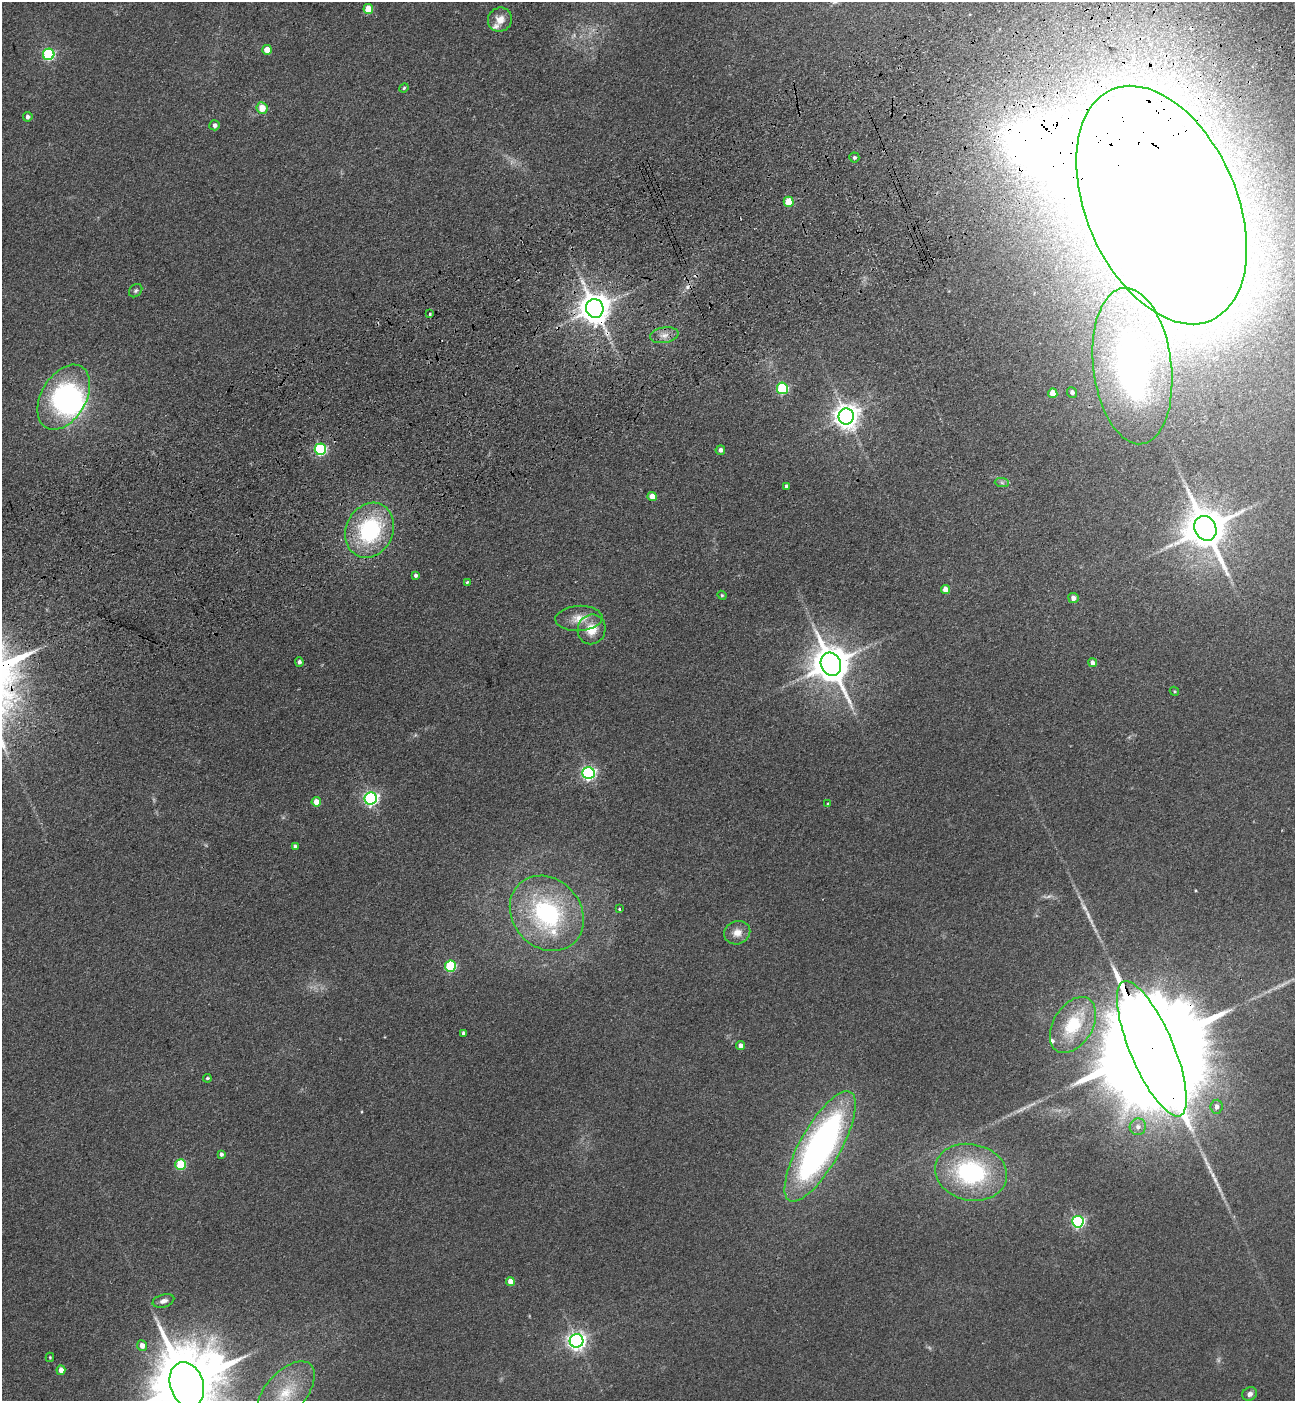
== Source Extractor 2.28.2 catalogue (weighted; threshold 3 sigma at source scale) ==
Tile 10 of 4 x 4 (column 2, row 3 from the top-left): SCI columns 1639-2931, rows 1512-2910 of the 5732 x 5819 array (HDU 1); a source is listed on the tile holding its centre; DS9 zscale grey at full resolution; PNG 1297 x 1403 px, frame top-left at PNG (2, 2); each listed source drawn as its Kron ellipse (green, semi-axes under 4 px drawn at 4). Shown black and unused: <1% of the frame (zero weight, under 3 of 4 exposures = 6% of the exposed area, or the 3 px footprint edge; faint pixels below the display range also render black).
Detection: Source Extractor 2.28.2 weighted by HDU 2 'WHT'; one run over the whole footprint, this tile lists its part. Background 0.192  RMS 0.0084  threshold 0.038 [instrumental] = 3 sigma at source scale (4.5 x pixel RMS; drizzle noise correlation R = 1.50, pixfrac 1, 0.05/0.05 arcsec/px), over >= 5 px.
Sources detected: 84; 3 too faint to see at this stretch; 4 inside a brighter object's white glare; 2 cosmic-ray / hot-pixel residue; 3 long thin detections or spike segments (spike, bleed or trail) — neither listed nor drawn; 3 inside a brighter listed object's ellipse — not listed separately; the other 69 listed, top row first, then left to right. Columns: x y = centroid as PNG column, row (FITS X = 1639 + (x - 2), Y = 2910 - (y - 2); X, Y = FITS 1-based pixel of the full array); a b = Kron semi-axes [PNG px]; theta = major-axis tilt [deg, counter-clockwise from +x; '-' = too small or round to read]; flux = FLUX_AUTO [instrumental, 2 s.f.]
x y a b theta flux
368 9 5 5 - 19
500 20 12 11 - 8.3
267 50 5 4 - 12
49 54 6 5 - 96
404 88 5 4 - 1
262 108 6 5 - 13
28 117 5 5 - 2.7
215 125 5 5 - 3.2
854 157 5 5 - 1.8
789 202 5 5 - 22
1161 205 126 75 -67 3900
136 291 7 5 45 1.8
595 308 9 8 - 1500
430 314 3 3 - 2.7
664 335 14 8 9 6.5
1132 366 78 39 -83 350
782 388 6 5 - 79
1072 392 5 5 - 2.7
1053 393 5 4 - 13
64 397 35 22 60 130
846 416 8 8 - 830
320 449 6 5 - 100
720 450 5 4 - 3.2
1002 483 7 4 -2 1.8
786 486 4 3 - 2
652 497 4 4 - 9.4
1205 528 13 10 -62 3100
370 530 28 23 64 91
416 575 4 4 - 2
467 582 4 4 - 1
946 590 4 4 - 8.9
722 595 4 4 - 0.99
1073 598 5 5 - 4.4
579 618 23 12 3 13
592 629 15 14 - 15
299 662 4 4 - 2.4
1092 663 4 4 - 3.6
831 664 12 10 -64 2500
1174 691 5 4 - 0.89
588 773 6 6 - 190
371 798 6 6 - 220
316 802 4 4 - 8.9
828 803 4 2 - 0.72
295 847 4 3 - 2.5
620 909 3 3 - 4.8
547 913 40 34 -48 120
737 933 13 11 23 8.3
450 966 5 5 - 68
1073 1025 30 19 59 41
463 1033 4 3 - 1.9
741 1046 4 4 - 4.6
1152 1049 73 21 -67 49000
207 1078 4 4 - 1.2
1216 1107 7 6 - 4.2
1138 1127 8 8 - 5.1
820 1146 62 20 60 320
221 1154 4 4 - 2.4
181 1165 5 5 - 47
971 1172 36 28 -13 110
1078 1222 6 6 - 150
510 1282 4 4 - 9.6
163 1301 11 6 16 4.4
577 1341 7 7 - 400
142 1346 5 5 - 6.6
50 1357 4 4 - 0.87
61 1370 5 4 - 5.7
187 1385 23 16 -72 9200
285 1393 38 20 49 38
1250 1394 7 6 - 3.2
Overlapping masked pixels (flux is a lower limit): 4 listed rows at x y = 1161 205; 595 308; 370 530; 1152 1049
Isophote crosses this tile's border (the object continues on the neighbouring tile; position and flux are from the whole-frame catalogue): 2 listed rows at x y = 187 1385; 285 1393